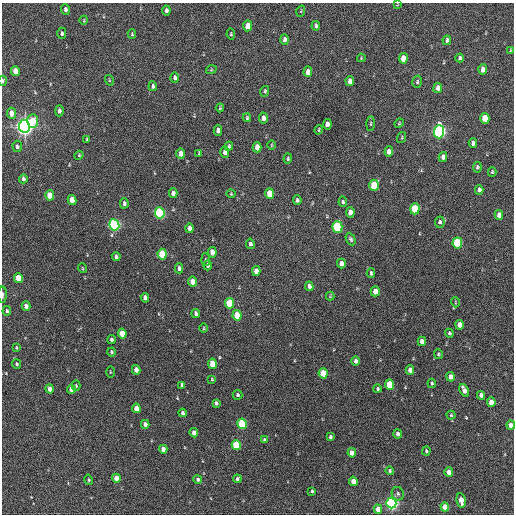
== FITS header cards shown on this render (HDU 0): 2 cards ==
NAXIS1  =                  512 / Axis length
NAXIS2  =                  512 / Axis length

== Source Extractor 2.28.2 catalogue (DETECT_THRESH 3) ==
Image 512 x 512 px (HDU 0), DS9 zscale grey, 1 PNG px = 1 image px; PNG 516 x 516 px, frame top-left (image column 1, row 512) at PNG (2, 3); each listed source drawn as its Kron ellipse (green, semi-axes under 4 px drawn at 4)
Background 234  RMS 15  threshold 45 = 3 sigma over >= 5 px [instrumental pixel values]
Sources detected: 160; all 160 listed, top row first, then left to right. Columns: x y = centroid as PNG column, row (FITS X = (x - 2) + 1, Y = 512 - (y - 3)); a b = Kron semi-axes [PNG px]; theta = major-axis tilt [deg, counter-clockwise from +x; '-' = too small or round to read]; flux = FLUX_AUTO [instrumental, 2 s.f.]
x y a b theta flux
397 5 4 3 - 760
65 9 5 4 - 3200
166 10 5 4 - 2800
301 11 6 3 72 890
84 20 4 3 - 810
248 26 5 4 - 12000
316 26 5 3 - 2200
62 33 6 4 -90 1800
132 34 5 3 - 1300
231 34 5 4 - 980
285 39 5 4 - 3600
447 40 4 3 - 2200
510 50 3 2 - 760
361 58 4 3 - 800
403 58 5 4 - 14000
460 58 4 3 - 1700
211 70 5 3 - 980
483 70 5 4 - 5900
15 71 5 4 - 12000
308 72 5 4 - 9200
175 78 5 3 - 2300
109 80 5 3 - 870
3 81 5 3 - 2400
350 81 5 4 - 4700
417 82 6 4 76 1700
153 86 5 4 - 2100
438 88 5 4 - 5600
265 91 5 4 - 1300
220 108 4 3 - 1100
59 111 5 4 - 2700
11 113 5 4 - 7100
247 118 4 3 - 1300
263 118 5 4 - 5600
485 118 5 4 - 23000
33 121 7 5 89 20000
399 123 5 4 - 1000
327 124 5 4 - 7000
370 124 7 3 89 1300
24 126 6 5 - 760000
218 130 5 4 - 4200
319 130 5 3 - 1000
439 132 6 5 - 290000
402 138 6 2 71 910
87 139 4 3 - 1100
473 143 5 4 - 3500
271 145 4 3 - 830
17 146 6 4 -86 2300
229 146 4 4 - 1600
257 147 5 4 - 9100
225 152 6 4 -89 4700
389 152 5 4 - 6500
181 153 5 4 - 8000
199 153 4 3 - 1000
79 155 4 4 - 1100
443 157 5 4 - 4600
288 159 5 3 - 1500
477 167 5 4 - 2000
492 172 5 4 - 1100
23 179 4 3 - 2500
374 185 5 4 - 32000
479 190 5 4 - 3200
173 193 5 4 - 4700
231 194 4 4 - 1100
270 194 5 4 - 19000
50 196 5 4 - 21000
72 200 5 4 - 11000
297 200 5 4 - 1800
343 202 5 4 - 1600
124 203 5 3 - 2400
415 209 5 4 - 49000
350 212 5 4 - 5400
160 213 6 5 - 130000
499 215 5 4 - 6900
440 222 6 5 - 2200
114 225 6 5 - 220000
337 227 5 5 - 88000
190 228 5 4 - 4700
351 239 7 4 -64 2000
457 243 5 5 - 72000
250 244 5 4 - 2400
212 252 5 4 - 11000
162 254 5 4 - 36000
116 256 4 4 - 2500
206 260 6 4 -85 1500
341 264 5 4 - 5200
208 265 5 4 - 2400
82 268 5 3 - 830
179 268 5 4 - 2800
256 271 5 4 - 6600
371 273 5 3 - 1600
18 278 5 4 - 19000
192 282 5 4 - 9200
309 286 5 4 - 4000
375 291 5 4 - 9600
2 295 8 3 90 1900
330 296 4 4 - 870
145 298 5 4 - 4200
455 302 5 3 - 880
229 303 5 4 - 39000
26 306 5 4 - 5700
7 311 5 4 - 1700
196 313 4 3 - 3000
237 315 5 4 - 27000
460 325 5 4 - 9000
203 328 4 3 - 950
122 333 5 4 - 18000
449 333 4 3 - 1500
111 340 4 3 - 2500
422 341 5 4 - 8400
16 348 4 3 - 1000
111 352 4 4 - 1700
438 354 5 4 - 1600
356 361 5 3 - 3600
17 364 5 4 - 1300
212 364 5 4 - 19000
136 370 5 4 - 5800
410 370 5 4 - 6700
110 372 5 3 - 820
323 373 5 4 - 27000
451 377 4 4 - 6700
212 379 4 3 - 880
432 383 4 3 - 1300
182 385 4 3 - 2200
389 385 5 4 - 39000
76 386 5 4 - 1200
50 389 4 4 - 6600
71 389 4 4 - 7300
377 389 4 3 - 1600
464 390 7 4 -64 6900
238 395 5 5 - 2100
481 395 4 4 - 4800
491 402 5 4 - 11000
216 403 4 3 - 2200
136 408 5 4 - 11000
182 413 4 3 - 2600
451 415 4 4 - 1200
145 424 4 4 - 4300
242 424 5 4 - 80000
511 425 4 4 - 7800
194 433 4 4 - 6000
398 434 4 3 - 4000
330 437 3 3 - 1500
264 440 4 3 - 2300
236 445 5 4 - 59000
163 449 4 4 - 5100
426 451 4 3 - 1600
352 453 4 4 - 7400
390 471 4 4 - 1600
449 472 4 4 - 8400
116 478 4 4 - 10000
198 479 4 4 - 1900
237 479 4 4 - 2600
89 480 5 4 - 1200
353 481 4 4 - 12000
312 491 3 3 - 1200
398 494 7 6 - 2400
461 500 7 4 -77 13000
391 503 5 5 - 330000
445 507 4 4 - 17000
378 509 4 4 - 9600
At the frame edge (FLAGS 8, measured only in part): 3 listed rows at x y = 3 81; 2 295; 511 425